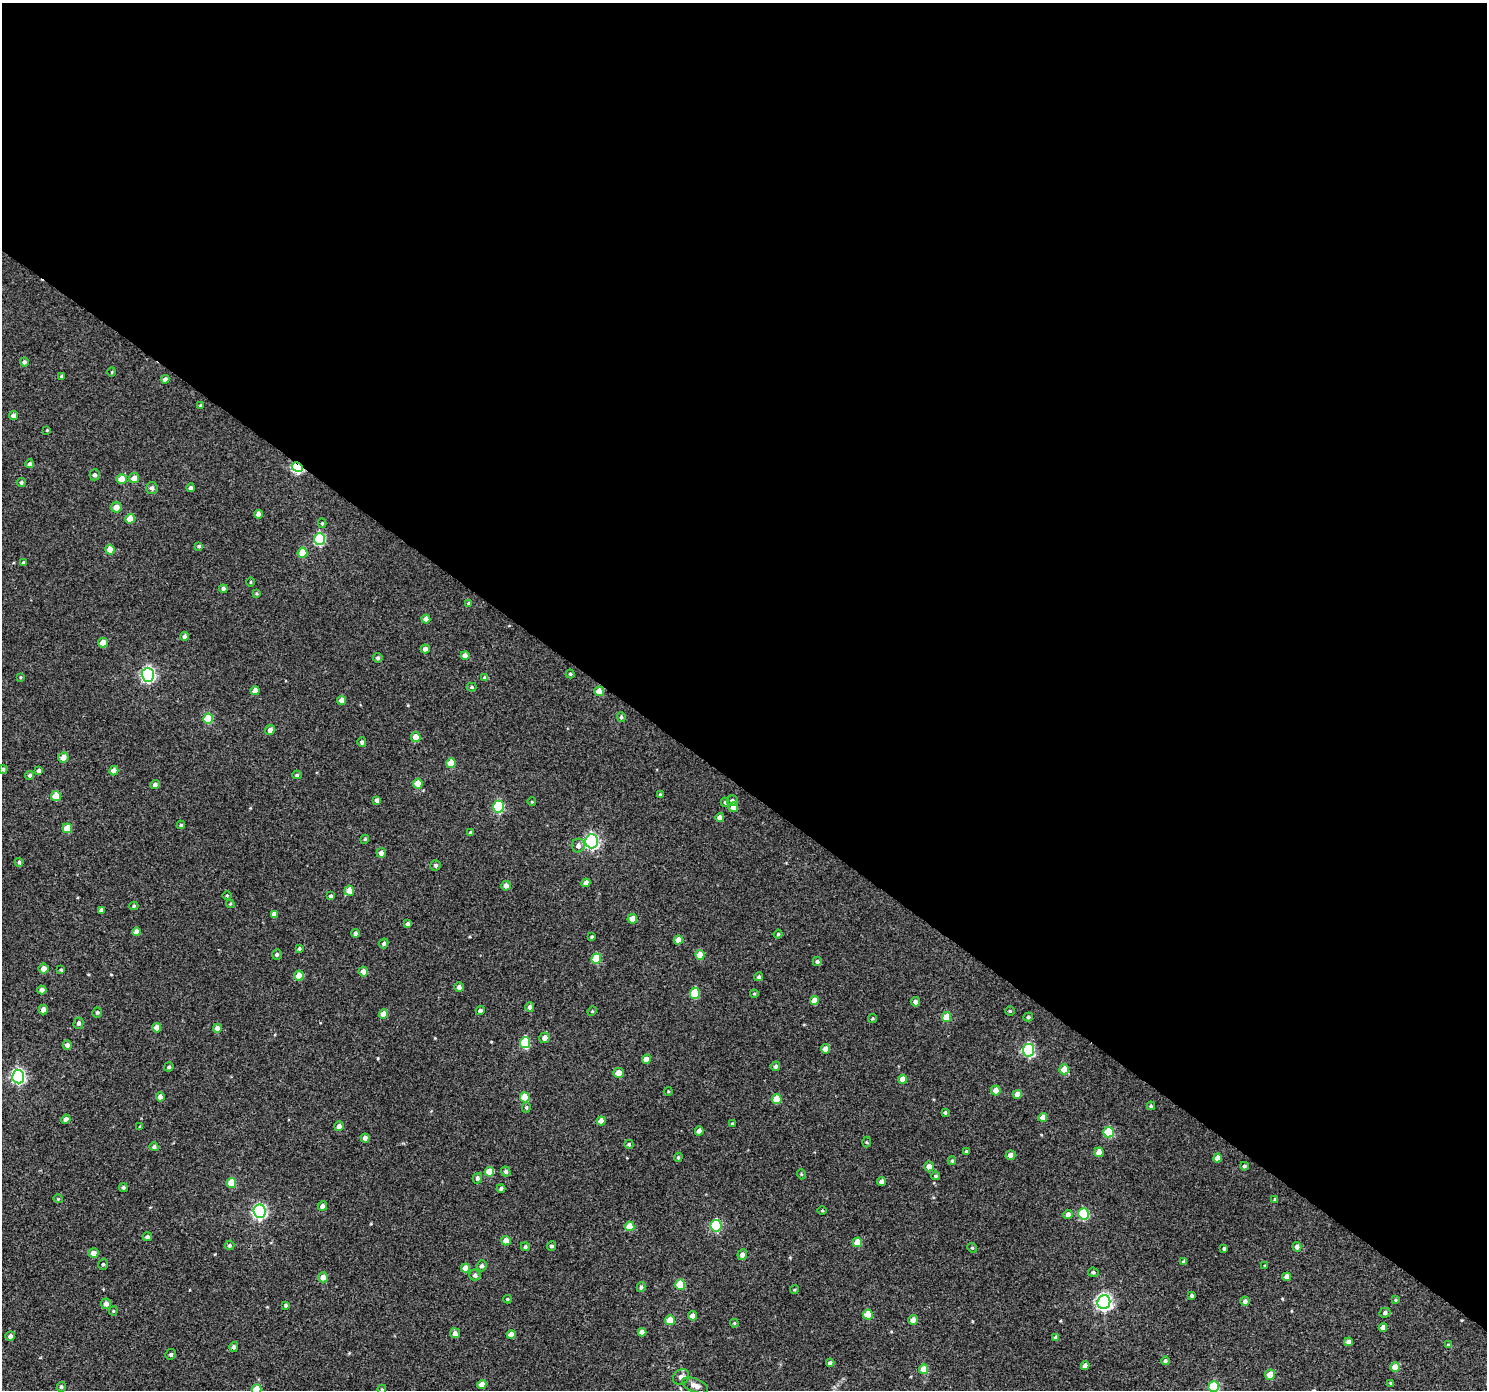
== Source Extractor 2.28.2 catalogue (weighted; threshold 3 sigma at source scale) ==
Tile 3 of 4 x 4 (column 3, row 1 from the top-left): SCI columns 3011-4495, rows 4389-5776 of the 6026 x 6065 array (HDU 1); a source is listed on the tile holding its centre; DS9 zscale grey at full resolution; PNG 1489 x 1392 px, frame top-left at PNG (2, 3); each listed source drawn as its Kron ellipse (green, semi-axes under 4 px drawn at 4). Shown black and unused: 57% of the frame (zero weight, under 3 of 4 exposures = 5% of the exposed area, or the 3 px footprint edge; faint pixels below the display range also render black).
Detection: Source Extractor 2.28.2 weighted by HDU 2 'WHT'; one run over the whole footprint, this tile lists its part. Background 0.012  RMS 0.0058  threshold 0.0263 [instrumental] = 3 sigma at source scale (4.5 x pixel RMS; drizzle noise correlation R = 1.50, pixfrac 1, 0.0396/0.0396 arcsec/px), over >= 5 px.
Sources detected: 240; all 240 listed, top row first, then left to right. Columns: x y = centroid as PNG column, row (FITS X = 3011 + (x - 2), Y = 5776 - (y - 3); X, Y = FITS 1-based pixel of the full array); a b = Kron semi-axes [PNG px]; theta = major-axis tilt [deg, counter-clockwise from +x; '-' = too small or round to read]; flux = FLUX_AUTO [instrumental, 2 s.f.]
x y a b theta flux
24 362 4 4 - 1.2
112 372 4 3 - 0.5
62 376 4 3 - 1.2
165 379 4 4 - 2.1
200 405 4 3 - 0.53
13 416 4 4 - 2.2
47 430 3 3 - 0.53
30 464 4 4 - 1.4
297 467 6 4 -28 66
95 475 5 5 - 1.5
134 478 5 5 - 4.3
122 479 5 5 - 7.5
21 482 4 4 - 0.93
152 488 6 5 - 1.9
190 488 4 4 - 1.6
116 507 5 5 - 4.6
258 514 4 4 - 3.1
130 519 5 4 - 8.7
322 523 4 4 - 0.73
320 539 6 5 - 40
199 546 4 3 - 0.75
110 550 5 4 - 8.1
302 553 5 5 - 12
23 563 3 3 - 0.81
251 582 5 3 - 0.52
223 589 4 4 - 1.6
256 594 3 3 - 0.67
469 603 4 4 - 0.79
426 619 4 4 - 3.7
184 636 4 4 - 1.4
103 643 5 4 - 5.1
425 649 4 4 - 2.2
465 656 4 4 - 4.1
378 658 5 4 - 1.1
570 674 4 4 - 0.74
148 675 7 6 - 120
20 677 4 3 - 0.48
484 677 4 3 - 0.62
472 687 5 4 - 0.96
255 691 4 4 - 4.7
599 691 5 4 - 8.4
341 700 4 4 - 3.9
621 717 5 4 - 1.1
208 719 5 5 - 17
270 730 5 4 - 2.6
416 737 5 5 - 5.3
362 742 5 4 - 1.3
63 757 5 5 - 4.7
451 763 5 5 - 12
3 769 4 4 - 0.87
39 771 4 4 - 1.5
114 771 5 4 - 3.4
30 775 4 4 - 1.1
297 775 5 4 - 0.94
418 784 5 4 - 7.6
155 785 4 4 - 2
660 795 3 3 - 0.85
56 796 5 5 - 10
377 800 4 4 - 2
732 800 5 5 - 1.2
532 802 4 3 - 0.43
725 802 4 4 - 0.85
499 807 6 5 - 41
733 807 5 5 - 4.8
720 817 4 4 - 3.2
181 825 4 4 - 0.74
67 828 5 5 - 8.1
470 833 3 3 - 1
365 839 4 3 - 0.59
592 841 7 6 - 130
578 846 7 6 - 2.7
381 853 5 4 - 2.3
19 862 4 4 - 1.1
436 865 5 5 - 1.2
586 883 4 4 - 3.3
506 886 5 4 - 2.6
349 891 5 5 - 5.3
227 895 5 3 - 0.54
331 896 4 3 - 1.2
230 904 4 4 - 0.66
134 906 4 4 - 0.83
101 910 4 3 - 1.7
274 914 4 4 - 2.4
632 919 5 5 - 5.3
408 924 4 4 - 1.4
137 932 4 4 - 3.9
355 933 4 4 - 1.6
778 934 4 4 - 0.88
592 937 3 3 - 0.67
678 940 4 4 - 4.7
384 943 5 4 - 1.5
299 948 4 3 - 0.83
277 954 5 5 - 1.3
700 955 5 4 - 8
596 959 5 5 - 14
817 961 5 4 - 1.3
43 969 5 5 - 3.8
61 970 4 4 - 0.66
363 971 5 5 - 3.1
299 976 5 5 - 7.8
759 977 4 4 - 1.2
459 987 5 4 - 2.1
42 990 4 4 - 2.5
695 993 6 5 - 16
754 994 4 4 - 0.63
814 1000 5 4 - 6.3
915 1002 5 4 - 1.9
530 1007 5 4 - 1.7
43 1010 5 4 - 2.8
480 1011 4 4 - 1.5
592 1011 5 4 - 0.65
1010 1011 5 4 - 0.74
97 1012 5 5 - 1
384 1014 5 4 - 6.7
947 1017 5 4 - 11
1028 1017 5 3 - 0.89
873 1018 4 4 - 0.65
78 1023 6 5 - 1.4
157 1028 5 4 - 5.4
217 1028 4 4 - 3.3
545 1038 5 5 - 3.2
525 1043 5 5 - 28
67 1045 4 4 - 2
825 1049 5 4 - 4.6
1028 1050 6 6 - 66
646 1059 4 4 - 4.3
775 1066 5 4 - 1.3
169 1067 4 4 - 1.1
1064 1069 5 5 - 7.3
618 1073 5 5 - 4.8
18 1076 7 6 - 110
903 1079 4 4 - 5.8
996 1090 5 5 - 4.3
668 1091 4 4 - 0.57
1017 1094 4 4 - 4.1
160 1097 4 4 - 3.5
525 1097 5 5 - 15
777 1099 5 5 - 11
1151 1106 4 4 - 0.92
526 1107 5 4 - 0.89
945 1112 3 3 - 0.78
1043 1117 4 4 - 5.2
66 1119 5 4 - 2.5
601 1121 4 4 - 5.7
732 1124 4 3 - 0.73
339 1126 5 5 - 2.5
140 1127 3 3 - 0.67
699 1131 4 4 - 4.1
1108 1132 5 5 - 22
365 1138 4 4 - 2.5
866 1142 5 3 - 0.55
629 1144 4 4 - 0.84
154 1147 4 4 - 1.3
966 1152 3 3 - 1.2
1099 1152 5 4 - 5.8
1010 1155 5 4 - 2.5
678 1157 5 4 - 0.73
1217 1158 4 4 - 4.5
952 1161 4 3 - 0.86
929 1166 5 5 - 3.9
1244 1166 4 4 - 1.1
506 1171 5 4 - 1.6
489 1172 5 4 - 9.4
801 1174 5 3 - 0.52
936 1176 4 4 - 1
477 1178 5 4 - 1.8
881 1181 4 4 - 2.3
231 1183 5 5 - 12
123 1187 4 4 - 0.9
501 1188 4 4 - 1.1
58 1199 4 4 - 0.62
1275 1199 4 3 - 0.61
322 1206 5 4 - 2.2
259 1211 7 6 - 120
822 1211 4 3 - 0.52
1068 1214 4 4 - 2.4
1083 1214 5 5 - 37
629 1226 5 5 - 9.4
716 1226 6 5 - 43
147 1237 5 4 - 1.5
506 1241 5 4 - 5.5
857 1242 5 4 - 7.8
230 1245 5 4 - 1.1
551 1246 5 4 - 1.3
525 1247 4 4 - 1.3
1297 1247 5 4 - 2.2
972 1248 5 4 - 0.73
1224 1249 3 3 - 0.77
93 1253 5 5 - 3.6
742 1255 5 4 - 2.5
1183 1262 4 3 - 1
103 1264 6 4 74 1.1
482 1266 5 5 - 1.5
1265 1266 3 3 - 0.69
465 1268 4 4 - 5.6
1093 1272 5 4 - 1.1
475 1275 6 5 - 1.6
323 1277 5 5 - 3.9
1287 1277 4 4 - 3
680 1285 5 5 - 16
641 1287 5 4 - 1.1
794 1290 4 3 - 0.58
1192 1295 3 3 - 1.1
507 1299 4 4 - 0.62
1395 1300 4 3 - 0.65
1245 1301 4 4 - 1.7
1104 1302 7 6 - 180
106 1304 5 5 - 2.5
285 1305 3 3 - 0.78
113 1311 4 4 - 0.63
1385 1313 5 5 - 1.5
868 1315 5 5 - 13
692 1316 4 4 - 3.9
670 1320 5 5 - 11
913 1320 5 4 - 3.4
734 1323 4 4 - 0.59
1383 1327 4 4 - 3.2
642 1332 4 4 - 3.5
455 1333 5 5 - 2.2
511 1334 4 4 - 4.3
10 1336 5 4 - 1.9
1056 1338 4 4 - 1.9
1348 1342 4 4 - 2.5
1448 1345 4 4 - 0.62
234 1347 5 4 - 1.5
171 1354 5 5 - 1.2
1165 1361 4 4 - 1
830 1363 4 4 - 1.7
1085 1366 4 4 - 3.2
1395 1367 5 5 - 6.3
924 1369 5 4 - 8.5
1270 1375 5 5 - 7.7
681 1377 9 7 39 2.3
1391 1383 3 3 - 0.74
482 1385 4 4 - 4.2
695 1385 14 6 -21 3.1
61 1387 5 4 - 0.97
1214 1387 5 5 - 33
257 1389 5 5 - 9.6
382 1390 4 3 - 0.59
Overlapping masked pixels (flux is a lower limit): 1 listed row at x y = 297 467
Isophote crosses this tile's border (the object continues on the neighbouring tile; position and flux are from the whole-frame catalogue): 3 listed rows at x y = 1214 1387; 257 1389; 382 1390